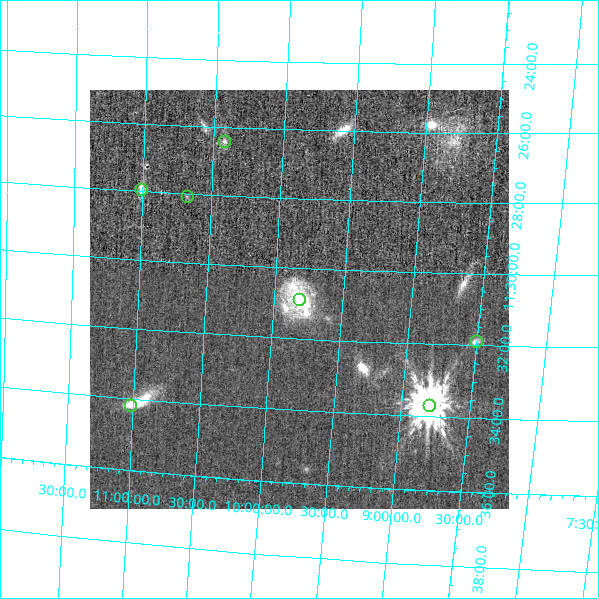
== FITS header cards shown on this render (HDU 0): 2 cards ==
NAXIS1  =                  419
NAXIS2  =                  419

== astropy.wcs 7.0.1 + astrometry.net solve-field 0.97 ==
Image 419 x 419 px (HDU 0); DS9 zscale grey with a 90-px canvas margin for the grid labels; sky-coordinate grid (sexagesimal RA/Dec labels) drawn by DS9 from the SOLVED WCS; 7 Tycho-2 reference stars matched to detected sources circled (green)
Header WCS: none
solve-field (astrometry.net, Tycho-2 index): SOLVED blind (the file carries no WCS)
Solved WCS: RA---TAN-SIP/DEC--TAN-SIP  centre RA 11:30:53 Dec +09:49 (172.72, +9.81 deg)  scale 26.3 x 25.2 arcsec/px (non-square pixels)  FOV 183.7' x 176.1'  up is -86 deg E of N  parity normal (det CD < 0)
(file carries no celestial WCS; the grid is the blind solution)
Tycho-2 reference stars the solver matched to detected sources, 7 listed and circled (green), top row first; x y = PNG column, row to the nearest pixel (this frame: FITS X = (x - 90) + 1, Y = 419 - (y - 90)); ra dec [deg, ICRS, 3 dp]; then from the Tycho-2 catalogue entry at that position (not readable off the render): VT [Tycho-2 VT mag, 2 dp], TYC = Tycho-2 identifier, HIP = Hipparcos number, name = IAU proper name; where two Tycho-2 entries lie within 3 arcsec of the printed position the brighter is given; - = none
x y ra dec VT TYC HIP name
224 141 171.604 +10.423 8.75 859-563-1 55820 -
141 189 171.981 +11.010 8.94 859-819-1 55943 -
187 196 172.020 +10.672 8.37 859-1142-1 55962 -
299 299 172.723 +9.816 9.12 856-406-1 56173 -
476 341 172.970 +8.506 9.55 856-498-1 - -
130 405 173.541 +11.024 6.62 859-116-1 56429 -
429 405 173.418 +8.801 9.99 856-381-1 - -